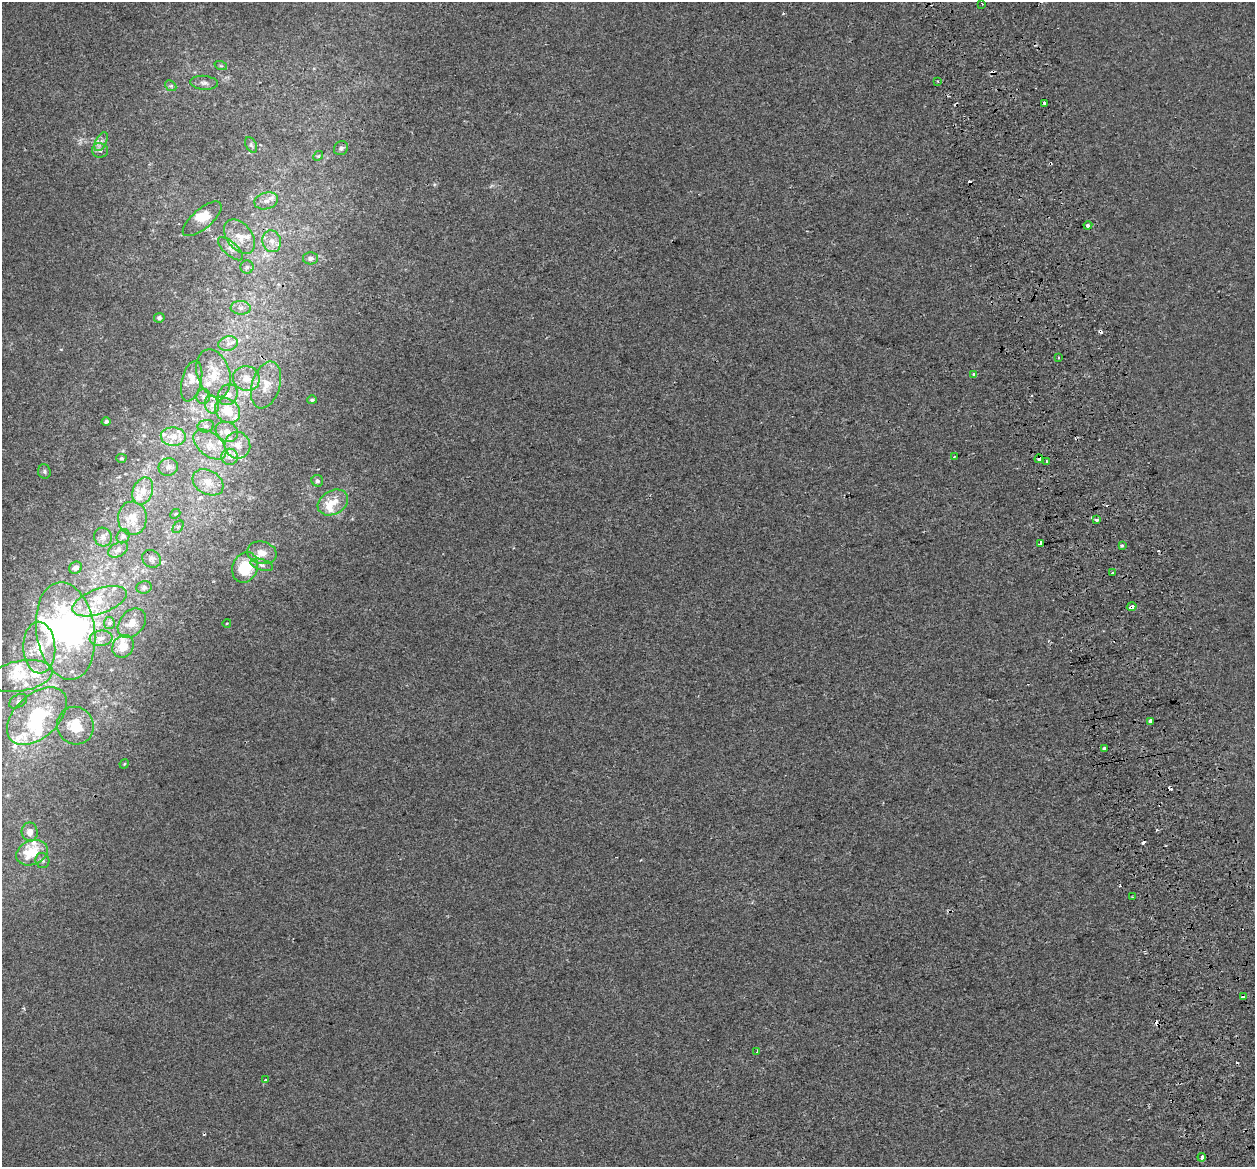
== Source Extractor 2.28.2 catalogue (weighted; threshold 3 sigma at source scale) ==
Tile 6 of 4 x 4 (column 2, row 2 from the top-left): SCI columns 1305-2557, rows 2472-3636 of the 5115 x 4897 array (HDU 1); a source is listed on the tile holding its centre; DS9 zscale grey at full resolution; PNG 1257 x 1169 px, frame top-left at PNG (2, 2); each listed source drawn as its Kron ellipse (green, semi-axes under 4 px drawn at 4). Shown black and unused: <1% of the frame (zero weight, under 2 of 3 exposures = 4% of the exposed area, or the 3 px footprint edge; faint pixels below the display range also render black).
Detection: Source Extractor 2.28.2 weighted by HDU 2 'WHT'; one run over the whole footprint, this tile lists its part. Background 8.57e-04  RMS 0.0051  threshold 0.0228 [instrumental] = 3 sigma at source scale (4.5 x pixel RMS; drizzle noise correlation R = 1.50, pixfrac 1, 0.0396/0.0396 arcsec/px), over >= 5 px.
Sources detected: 136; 3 inside a brighter object's white glare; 17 cosmic-ray / hot-pixel residue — neither listed nor drawn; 26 inside a brighter listed object's ellipse — not listed separately; the other 90 listed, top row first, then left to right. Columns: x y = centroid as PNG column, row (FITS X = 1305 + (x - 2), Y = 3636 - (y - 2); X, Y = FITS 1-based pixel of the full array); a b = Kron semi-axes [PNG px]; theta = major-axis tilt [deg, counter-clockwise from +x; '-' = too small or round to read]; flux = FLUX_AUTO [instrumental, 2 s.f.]
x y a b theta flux
982 3 3 2 - 0.65
221 66 6 4 -18 0.64
938 81 3 2 - 0.8
204 83 14 7 -5 2.3
171 86 6 4 -44 0.94
1044 103 3 3 - 1.6
101 142 10 5 64 2
251 145 8 5 -66 1.2
341 148 7 6 - 1.4
100 150 8 7 - 1.9
318 156 5 4 - 0.61
266 201 12 8 15 3.3
202 219 24 10 40 7.5
1088 225 4 3 - 6.9
240 237 19 12 -52 7.8
272 241 11 9 -73 4
231 249 15 7 -41 3
311 258 7 6 - 1.7
247 267 6 6 - 1.3
241 308 10 7 -4 2.5
159 318 5 4 - 0.96
228 344 10 7 13 3
1058 358 3 2 - 0.51
214 373 25 16 -72 12
974 375 4 4 - 2.5
246 378 13 12 - 6.9
192 381 20 10 76 5.3
266 385 24 14 73 9.3
228 395 11 9 55 4
203 396 7 6 - 1.5
312 400 5 3 - 0.81
212 405 9 7 -75 2.4
228 411 13 11 -43 9.4
106 422 4 4 - 0.96
206 426 8 6 13 1.6
227 432 12 9 -30 4
173 437 12 9 -4 4.7
210 445 19 11 -40 6.6
237 445 13 12 - 5.7
230 457 8 8 - 2.5
954 457 2 2 - 0.44
121 458 5 4 - 0.63
1039 459 4 3 - 2.7
1047 461 3 3 - 0.72
168 467 9 8 - 2.2
44 472 7 6 - 1.1
317 481 6 5 - 1.1
208 482 16 11 -30 6.5
143 491 14 10 69 5.2
333 502 16 12 29 7.3
175 514 6 4 42 0.63
132 518 17 14 -87 8
1097 519 3 3 - 3.3
178 527 7 4 56 1
123 536 7 6 - 1.1
103 537 9 9 - 2.3
1041 544 3 3 - 20
1122 546 3 3 - 5.4
118 550 11 7 29 2.1
262 553 15 11 -14 4.9
151 559 10 8 -34 2
262 565 11 5 -17 1.8
245 567 16 12 69 18
75 568 7 6 - 2.1
1112 573 3 3 - 1.2
144 587 7 6 - 1.3
100 601 28 12 20 12
1132 607 5 3 - 11
109 623 6 5 - 1
132 623 16 12 49 5
227 623 4 3 - 0.36
66 631 49 29 -81 93
101 638 11 7 6 3
123 646 12 10 57 6.1
39 648 26 16 -87 14
20 676 33 15 11 17
18 701 10 6 31 1.6
37 716 35 21 43 40
1151 721 4 4 - 10
75 726 19 18 - 16
1105 748 3 3 - 11
124 764 5 4 - 0.47
30 832 9 8 - 3.3
32 853 16 12 22 14
42 861 8 7 - 1.3
1133 897 3 2 - 0.95
1243 997 4 3 - 2.8
757 1052 4 3 - 0.55
265 1080 3 2 - 1.2
1202 1157 4 3 - 4.8
Overlapping masked pixels (flux is a lower limit): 4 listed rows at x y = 1039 459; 1132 607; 1243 997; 1202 1157
Isophote crosses this tile's border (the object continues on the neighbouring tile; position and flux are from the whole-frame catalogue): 1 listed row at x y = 20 676
Unlisted compact peaks at least as high as the median listed source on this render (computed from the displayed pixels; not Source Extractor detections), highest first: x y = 61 349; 24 1009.